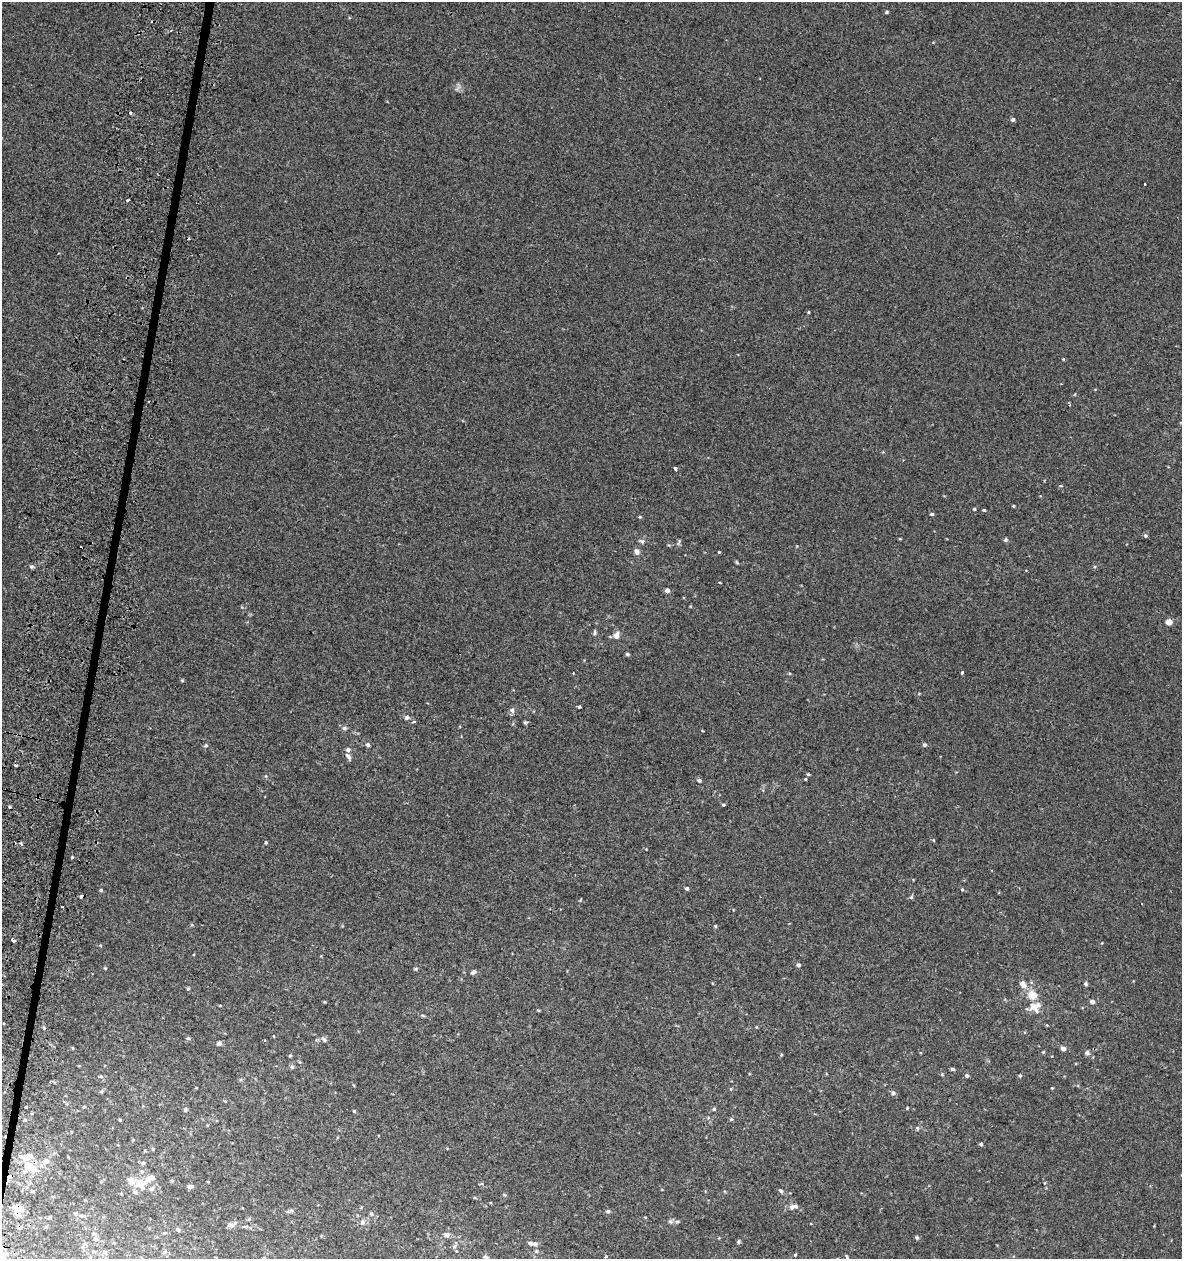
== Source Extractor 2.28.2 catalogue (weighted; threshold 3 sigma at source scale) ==
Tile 7 of 4 x 4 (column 3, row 2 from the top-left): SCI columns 2692-3871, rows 2557-3813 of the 5318 x 5112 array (HDU 1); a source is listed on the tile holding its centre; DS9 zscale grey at full resolution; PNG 1184 x 1261 px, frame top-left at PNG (2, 2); no overlay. Shown black and unused: <1% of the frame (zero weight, under 2 of 3 exposures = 3% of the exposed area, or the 3 px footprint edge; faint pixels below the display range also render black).
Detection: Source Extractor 2.28.2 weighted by HDU 2 'WHT'; one run over the whole footprint, this tile lists its part. Background 0.00179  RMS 0.0054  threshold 0.0245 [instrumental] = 3 sigma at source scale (4.5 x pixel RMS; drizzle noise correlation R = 1.50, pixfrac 1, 0.0396/0.0396 arcsec/px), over >= 5 px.
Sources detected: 154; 1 inside a brighter object's white glare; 6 cosmic-ray / hot-pixel residue — not listed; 9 inside a brighter listed object's ellipse — not listed separately; the other 138 listed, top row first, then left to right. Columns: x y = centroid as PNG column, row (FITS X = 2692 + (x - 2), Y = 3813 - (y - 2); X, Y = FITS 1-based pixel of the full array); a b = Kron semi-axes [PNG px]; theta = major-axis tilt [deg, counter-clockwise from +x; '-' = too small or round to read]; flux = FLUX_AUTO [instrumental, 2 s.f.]
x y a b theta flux
887 12 4 4 - 0.72
171 30 4 2 - 0.5
130 113 4 3 - 0.79
1013 119 5 4 - 1.2
1145 184 3 3 - 1.4
127 200 3 3 - 1.1
809 312 5 3 - 0.43
1063 359 4 4 - 0.42
676 469 3 3 - 2.7
1061 486 5 3 - 0.43
1013 506 3 3 - 0.46
974 509 3 3 - 0.62
984 510 4 3 - 0.55
932 514 4 4 - 0.82
640 517 4 4 - 0.55
1145 535 5 4 - 0.97
900 539 4 3 - 0.41
1005 540 5 4 - 0.95
642 541 9 5 -13 1.3
679 542 10 3 70 0.83
637 552 8 6 -71 1.9
719 552 3 3 - 1.7
737 562 8 3 -45 0.6
31 567 6 5 - 0.96
667 590 4 4 - 2
690 606 4 3 - 0.41
1169 622 4 4 - 5.8
595 632 9 3 90 0.86
616 636 6 6 - 3.5
627 654 5 4 - 0.85
962 672 3 3 - 2.4
573 673 3 2 - 0.37
182 680 5 3 - 0.49
579 707 4 3 - 7.7
512 710 7 6 - 1.6
406 717 5 5 - 1.4
414 722 3 3 - 1
525 722 5 4 - 0.75
344 728 6 5 - 1.2
206 745 5 5 - 0.9
368 745 5 5 - 1.2
925 745 5 4 - 1
348 757 13 5 -53 1.5
808 774 4 4 - 0.55
805 779 3 3 - 0.43
699 780 5 4 - 0.94
723 805 4 4 - 0.71
266 842 4 3 - 0.56
21 844 4 4 - 1.2
72 857 3 3 - 1
687 888 4 4 - 1
962 889 4 4 - 0.59
101 890 4 3 - 0.77
82 896 3 3 - 6.2
911 897 6 4 42 0.83
62 906 3 3 - 6.4
715 926 4 4 - 0.56
13 940 4 3 - 4.2
798 965 5 4 - 1.2
105 968 4 4 - 0.49
415 969 6 4 2 0.63
473 972 7 4 31 1.4
1023 984 9 6 -54 3.6
1086 984 5 4 - 0.98
188 988 5 4 - 0.6
1032 995 10 8 -13 7.5
325 1002 4 3 - 0.4
1092 1002 4 4 - 2.2
1033 1007 12 11 - 4.5
538 1010 5 3 - 0.45
423 1016 6 3 -20 0.65
44 1028 4 4 - 0.55
188 1038 6 4 -1 0.7
324 1040 9 5 -44 1.3
219 1043 5 4 - 2
73 1048 4 3 - 0.45
1063 1048 5 5 - 2.1
1043 1052 5 4 - 0.51
1087 1053 6 6 - 1.3
290 1055 4 4 - 0.57
781 1055 4 3 - 0.49
292 1067 6 5 - 0.97
952 1069 4 3 - 1
942 1074 4 4 - 0.54
967 1075 5 5 - 1.1
1020 1075 4 4 - 0.63
100 1076 6 3 -18 0.57
1052 1088 3 3 - 0.44
102 1091 6 4 70 0.66
893 1093 5 5 - 1.5
225 1101 5 4 - 0.51
26 1107 2 2 - 0.45
84 1107 4 3 - 0.59
907 1108 4 3 - 0.41
714 1109 5 5 - 0.84
185 1110 5 5 - 1.1
354 1111 3 3 - 0.6
731 1119 5 5 - 0.7
120 1120 4 3 - 0.55
917 1128 6 5 - 0.87
133 1140 5 3 - 0.41
981 1144 4 3 - 0.95
153 1149 4 4 - 0.52
45 1161 10 7 14 3
143 1163 5 5 - 1.2
28 1166 16 8 -50 8.3
149 1179 17 9 35 4.2
131 1181 12 8 -82 3.6
140 1183 9 7 -62 8
190 1186 7 4 -1 1.7
151 1189 9 5 33 1.4
781 1191 7 5 -55 1
505 1195 5 4 - 0.58
16 1207 10 7 12 3
793 1207 12 6 14 2.5
608 1211 5 5 - 1.1
76 1213 5 5 - 1.1
371 1214 5 5 - 1.1
82 1216 11 3 -3 1
50 1217 5 3 - 0.54
249 1219 6 5 - 0.72
670 1221 6 5 - 1
677 1221 6 4 0 0.85
363 1222 7 6 - 1.8
232 1225 11 5 28 2.1
46 1227 5 5 - 0.58
178 1230 6 5 - 1.2
94 1234 9 3 0 0.72
447 1235 6 5 - 2.5
917 1238 5 4 - 0.88
96 1239 5 5 - 1.5
739 1241 5 4 - 0.85
535 1244 7 6 - 1.4
454 1246 7 5 45 1.2
795 1254 4 3 - 0.55
606 1256 4 3 - 0.96
485 1257 6 5 - 0.98
847 1257 5 3 - 0.62
Overlapping masked pixels (flux is a lower limit): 3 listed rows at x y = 82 896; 28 1166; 16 1207